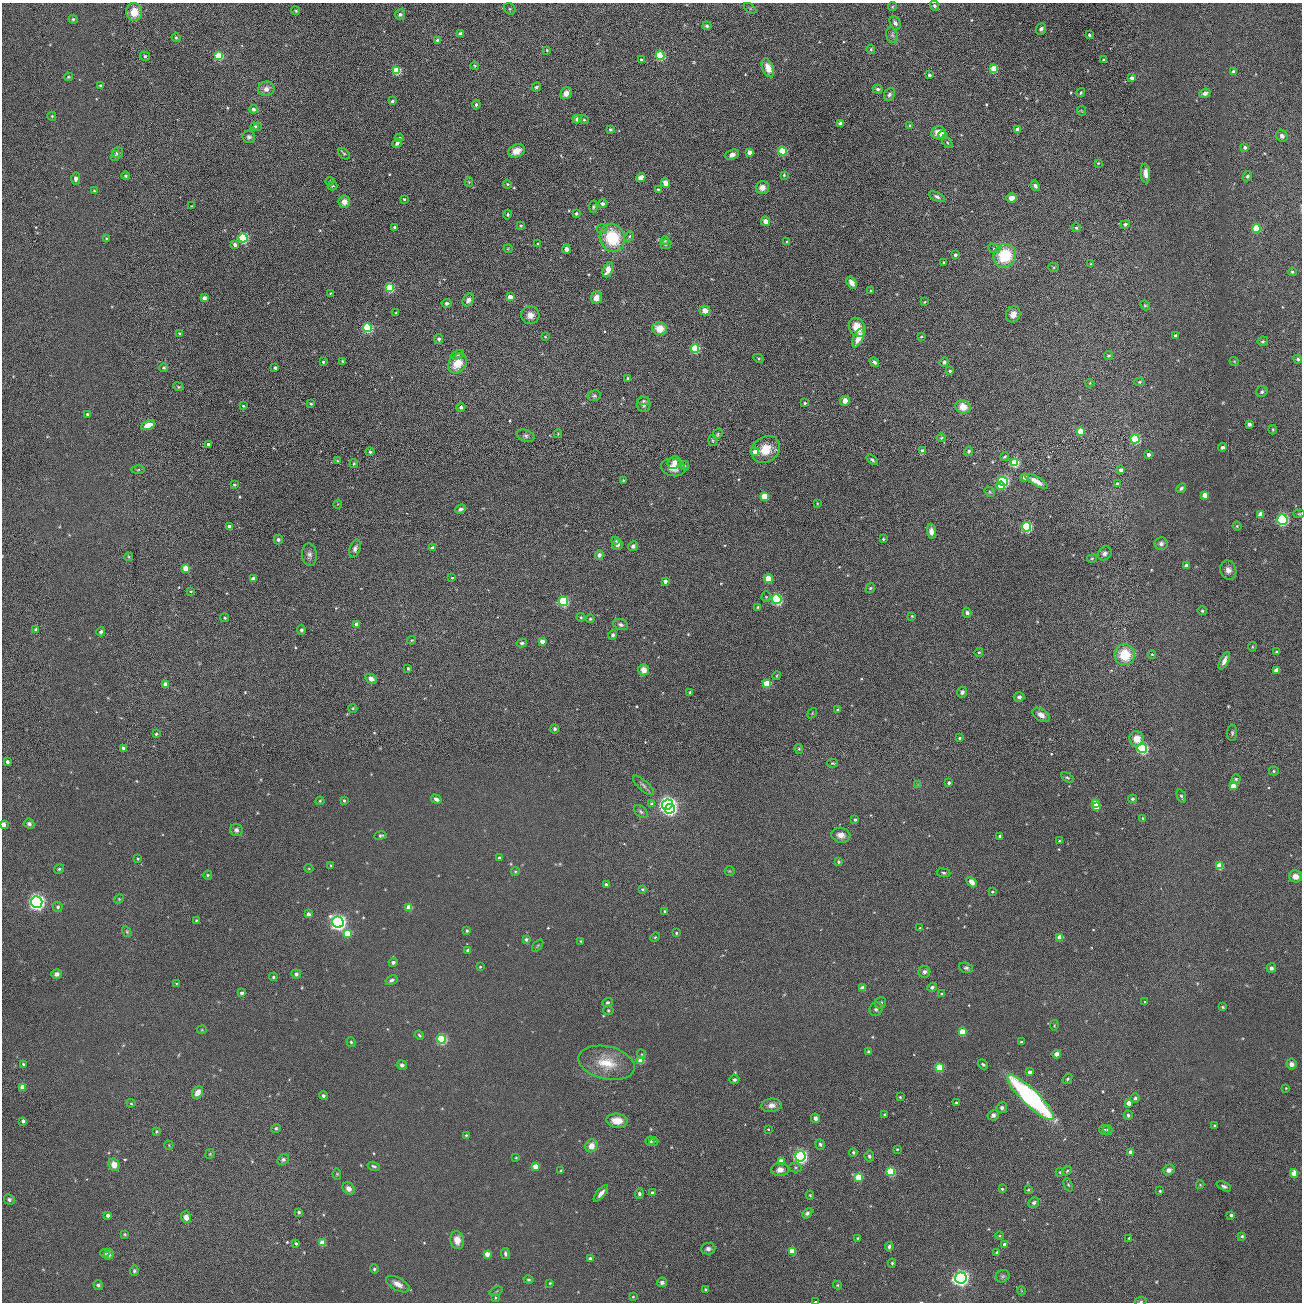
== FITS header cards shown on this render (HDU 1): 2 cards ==
NAXIS1  =                 2600 / length of original image axis
NAXIS2  =                 2600 / length of original image axis

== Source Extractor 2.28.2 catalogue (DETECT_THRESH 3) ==
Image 2600 x 2600 px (HDU 1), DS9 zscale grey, zoomed out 1/2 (1 PNG px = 2 x 2 image px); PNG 1304 x 1304 px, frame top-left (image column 1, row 2599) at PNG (2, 3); each listed source drawn as its Kron ellipse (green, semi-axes under 4 px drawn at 4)
Background 2.26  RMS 47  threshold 141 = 3 sigma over >= 5 px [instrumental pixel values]
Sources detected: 851; of the 851, the 500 brightest by FLUX_AUTO listed and drawn (351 fainter detections omitted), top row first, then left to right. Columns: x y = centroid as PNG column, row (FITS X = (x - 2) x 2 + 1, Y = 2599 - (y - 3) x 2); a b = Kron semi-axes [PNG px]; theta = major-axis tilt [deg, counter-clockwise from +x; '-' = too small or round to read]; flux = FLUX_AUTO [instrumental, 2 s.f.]
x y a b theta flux
934 6 5 4 - 2.4e+04
892 7 5 4 - 1.2e+04
750 8 7 3 -34 1.2e+04
510 9 6 5 - 1.9e+04
296 11 4 3 - 1.3e+04
134 12 9 8 - 1.8e+05
400 14 5 5 - 3.4e+04
73 19 4 4 - 1.8e+04
895 23 7 5 -63 3.6e+04
707 26 4 4 - 2.3e+04
1041 29 6 4 68 3.6e+04
460 34 3 3 - 6.2e+04
892 35 8 5 -73 3.2e+04
1089 35 3 3 - 1.8e+04
176 38 4 4 - 1.4e+04
437 40 4 3 - 2.4e+04
871 49 4 4 - 1.5e+04
547 50 4 3 - 1.4e+04
145 56 5 4 - 2.2e+04
219 56 4 4 - 4.0e+05
660 56 4 4 - 6.6e+05
641 60 3 3 - 1.4e+04
1103 60 3 3 - 1.7e+04
475 66 4 3 - 1.5e+04
768 68 10 5 -70 1.2e+05
994 69 4 4 - 3.1e+05
397 71 4 4 - 4.4e+05
1233 72 4 3 - 3.9e+04
929 75 3 3 - 3.2e+04
68 77 4 3 - 1.4e+04
1132 78 4 3 - 3.8e+04
101 86 3 3 - 2.0e+04
536 87 5 3 - 2.4e+04
266 89 8 7 - 6.8e+04
878 89 5 4 - 2.5e+04
566 93 6 5 - 8.3e+04
1081 93 4 4 - 1.3e+04
1205 93 6 4 21 5.4e+04
889 94 7 5 66 3.5e+04
392 101 3 3 - 3.1e+04
476 105 5 4 - 2.2e+04
253 109 4 4 - 4.3e+04
1081 111 5 4 - 1.3e+04
52 116 4 4 - 1.4e+04
577 119 5 4 - 3.7e+04
584 120 5 4 - 1.6e+04
841 123 3 3 - 6.3e+04
255 126 3 3 - 2.0e+04
258 126 3 3 - 1.0e+04
910 126 4 3 - 1.1e+04
1018 129 3 3 - 7.9e+04
610 130 4 3 - 2.0e+04
938 133 7 6 - 1.3e+05
942 135 4 4 - 1.2e+05
1282 136 6 5 - 4.2e+04
249 137 6 6 - 3.2e+04
399 138 4 4 - 2.4e+04
947 142 6 4 -52 1.7e+04
397 143 5 3 - 3.6e+04
1245 147 4 4 - 3.3e+04
516 151 9 6 26 1.3e+05
782 151 4 4 - 5.3e+05
750 152 3 3 - 7.7e+04
117 153 5 5 - 3.7e+04
344 154 7 4 -42 1.7e+04
732 155 7 5 25 5.1e+04
115 156 5 4 - 1.6e+04
1098 163 4 3 - 1.4e+04
1145 173 10 4 -86 8.3e+04
784 175 4 4 - 1.4e+04
126 176 4 3 - 1.8e+04
1247 176 5 4 - 2.3e+04
641 177 5 3 - 9.0e+04
76 179 6 4 -89 4.5e+04
330 181 4 4 - 1.0e+04
469 182 5 4 - 1.2e+04
665 183 5 4 - 8.0e+04
507 184 4 4 - 1.4e+04
332 186 5 3 - 1.1e+04
1035 186 5 4 - 2.9e+04
762 188 6 6 - 8.0e+04
658 189 3 3 - 1.2e+04
94 191 4 3 - 1.4e+04
937 197 9 4 -26 3.3e+04
1011 198 5 4 - 7.7e+04
404 199 3 3 - 1.3e+04
344 202 6 6 - 8.3e+04
603 204 5 4 - 3.2e+04
192 206 3 2 - 1.1e+04
593 207 6 4 83 1.9e+04
576 213 4 4 - 2.3e+04
508 214 5 4 - 1.9e+04
766 221 5 4 - 6.0e+04
1125 224 4 4 - 2.3e+04
521 226 3 3 - 1.8e+04
395 227 3 2 - 2.1e+04
1076 228 4 4 - 1.8e+04
1256 228 4 4 - 4.1e+05
602 229 5 3 - 1.4e+04
629 236 5 4 - 1.8e+04
243 238 4 4 - 8.9e+05
612 238 14 12 -68 5.8e+05
106 239 3 3 - 2.0e+04
665 241 4 4 - 1.6e+04
787 242 3 3 - 1.9e+04
538 244 3 3 - 2.2e+04
666 244 5 5 - 2.7e+04
235 245 4 3 - 6.0e+04
994 248 6 4 -23 1.8e+04
508 249 4 4 - 1.2e+04
566 249 4 4 - 3.9e+04
955 255 3 3 - 3.8e+04
1005 256 12 11 - 5.3e+05
943 263 3 3 - 1.3e+04
1091 264 4 3 - 1.2e+04
1054 267 5 4 - 1.4e+04
608 270 8 4 69 1.2e+05
1292 272 4 3 - 1.5e+04
851 282 6 4 -54 8.6e+04
390 288 4 4 - 5.4e+05
871 291 4 3 - 1.3e+04
330 293 4 3 - 1.1e+04
510 297 3 3 - 1.2e+05
204 298 3 3 - 5.2e+04
596 298 6 5 - 9.9e+04
468 300 7 5 57 5.0e+04
924 302 4 3 - 1.0e+04
447 303 5 4 - 2.3e+04
1145 305 5 4 - 1.5e+04
705 310 5 5 - 9.3e+04
396 313 3 3 - 1.6e+04
1013 314 8 7 - 9.1e+04
530 315 9 9 - 8.9e+04
857 327 10 7 -60 1.9e+05
368 328 4 4 - 7.8e+05
660 329 7 6 - 1.9e+05
179 333 4 3 - 1.3e+04
1175 335 3 3 - 1.7e+04
545 337 3 3 - 1.0e+04
921 337 4 3 - 1.2e+04
858 338 10 4 65 1.6e+05
439 339 5 4 - 2.6e+04
1263 341 5 5 - 2.1e+04
695 348 4 4 - 5.7e+05
457 355 7 3 23 1.7e+04
1109 356 4 4 - 2.0e+04
758 358 5 3 - 1.3e+04
1298 359 4 4 - 2.1e+04
343 361 3 3 - 1.4e+04
323 362 3 3 - 1.9e+04
874 362 5 3 - 2.9e+04
944 362 5 4 - 2.7e+04
1234 362 5 4 - 1.2e+04
457 363 11 8 54 2.3e+05
164 368 4 4 - 1.7e+04
275 368 4 3 - 1.8e+04
950 371 3 3 - 2.0e+04
628 378 4 3 - 1.7e+04
1139 382 5 4 - 1.4e+04
1090 383 4 4 - 1.1e+04
178 387 5 4 - 1.3e+04
1262 392 6 5 - 2.5e+04
594 396 6 5 - 2.3e+04
644 401 6 3 -1 1.6e+04
845 401 5 4 - 8.4e+04
805 403 3 2 - 1.7e+04
311 404 4 3 - 1.6e+04
644 404 7 7 - 5.6e+04
243 406 4 3 - 1.2e+04
461 407 4 4 - 3.0e+04
963 407 7 6 - 1.6e+05
87 414 4 4 - 1.4e+04
1249 424 4 3 - 3.4e+04
148 425 7 4 23 1.5e+05
1273 430 5 3 - 1.2e+04
1080 431 3 3 - 1.6e+05
718 433 5 5 - 1.6e+04
558 434 4 3 - 1.1e+04
525 436 9 5 -18 3.2e+04
941 438 5 4 - 1.2e+04
1135 439 4 4 - 7.7e+05
713 440 5 4 - 1.5e+04
208 444 3 3 - 2.8e+04
1222 447 4 3 - 3.4e+04
766 450 15 12 36 2.4e+05
922 451 3 3 - 5.3e+04
969 451 5 4 - 2.1e+04
370 452 4 3 - 2.0e+04
755 452 4 4 - 1.0e+05
1148 454 3 3 - 5.1e+04
1004 457 4 3 - 1.6e+04
872 460 6 3 -38 2.3e+04
338 461 4 4 - 1.2e+04
354 463 5 3 - 1.5e+04
674 463 7 6 - 6.7e+04
1015 463 4 4 - 4.6e+05
685 466 4 4 - 1.4e+04
673 467 12 8 -12 1.2e+05
138 470 7 4 0 1.4e+04
1121 470 4 3 - 5.5e+04
1024 477 3 3 - 3.8e+04
623 480 3 3 - 1.0e+04
1003 481 5 4 - 1.2e+06
1036 481 13 4 -30 9.4e+04
1117 484 4 4 - 4.4e+04
234 485 4 3 - 1.4e+04
1001 486 4 3 - 2.1e+05
1181 488 5 3 - 2.7e+04
990 492 6 4 -53 1.5e+04
1205 495 4 4 - 1.2e+05
764 496 4 4 - 2.5e+05
817 503 4 4 - 1.1e+04
338 504 4 4 - 1.0e+04
460 509 5 4 - 3.7e+04
1261 514 4 4 - 1.2e+05
1299 514 6 4 3 1.3e+04
1282 519 5 5 - 1.3e+06
1237 526 4 4 - 1.2e+04
229 527 3 3 - 7.1e+04
1027 527 5 4 - 8.7e+05
931 531 7 4 -86 6.8e+04
278 539 5 4 - 2.8e+04
883 539 3 3 - 1.2e+04
616 541 4 3 - 1.1e+04
1161 544 6 6 - 4.0e+04
617 545 5 5 - 4.3e+04
633 546 5 4 - 3.3e+04
355 548 9 5 71 4.6e+04
432 548 4 3 - 4.2e+04
1105 553 7 6 - 4.2e+04
309 555 11 7 -86 5.0e+04
599 555 5 4 - 3.7e+04
129 557 4 4 - 1.2e+04
1092 558 5 4 - 1.1e+04
1186 565 4 3 - 4.0e+04
186 568 4 3 - 2.0e+05
1228 570 10 8 -72 6.4e+04
452 578 4 3 - 1.2e+04
253 579 3 3 - 6.4e+04
768 579 4 4 - 2.4e+05
665 581 3 3 - 5.4e+04
870 588 5 4 - 1.7e+04
191 591 4 3 - 1.3e+04
766 597 5 4 - 1.4e+04
777 599 5 4 - 1.0e+06
563 601 4 4 - 9.4e+05
758 607 4 3 - 1.4e+04
1202 611 5 4 - 1.5e+04
967 613 5 4 - 2.9e+04
912 616 4 3 - 1.3e+04
581 617 4 3 - 1.2e+04
225 618 4 4 - 1.6e+04
590 619 4 3 - 1.5e+04
357 624 4 3 - 6.2e+04
621 624 7 5 -19 3.7e+04
36 630 4 4 - 3.7e+04
301 630 4 4 - 2.3e+04
101 632 4 4 - 2.8e+04
613 635 4 4 - 2.9e+04
412 640 4 3 - 1.0e+04
542 641 3 3 - 7.9e+04
522 643 5 4 - 2.4e+04
1252 647 5 3 - 1.1e+04
979 652 4 4 - 1.3e+04
1277 652 4 3 - 2.2e+04
1152 654 4 4 - 1.2e+04
1125 655 10 10 - 3.4e+05
1224 661 9 4 63 6.6e+04
408 668 3 3 - 1.6e+04
644 670 6 5 - 1.1e+05
1276 670 4 4 - 7.6e+04
777 676 4 3 - 1.1e+04
371 679 6 4 -30 6.3e+04
165 684 3 3 - 8.3e+04
767 684 4 4 - 3.1e+05
690 692 4 4 - 1.1e+04
962 692 5 4 - 3.1e+04
1019 697 5 5 - 3.1e+04
353 708 4 4 - 1.4e+04
837 710 3 3 - 2.0e+04
812 713 5 3 - 1.2e+04
1041 715 9 6 -34 8.1e+04
555 729 4 4 - 2.3e+04
1232 733 8 5 87 2.5e+04
156 734 4 3 - 1.9e+04
960 738 4 3 - 1.7e+04
1137 739 8 7 - 1.3e+05
123 748 4 4 - 2.3e+04
1142 748 5 5 - 1.1e+06
799 749 5 4 - 1.4e+04
7 762 3 3 - 3.2e+04
833 763 5 3 - 1.3e+04
1274 771 5 4 - 1.6e+04
1067 777 7 4 -29 1.8e+04
1236 779 4 4 - 1.8e+04
949 783 3 3 - 2.4e+04
918 784 4 4 - 1.2e+04
643 785 13 5 -43 3.5e+04
1233 786 4 4 - 1.1e+05
1181 796 7 4 -68 1.9e+04
436 799 5 4 - 4.6e+04
1133 799 4 4 - 2.0e+04
344 800 3 3 - 1.6e+04
320 801 4 4 - 1.6e+04
1095 803 4 3 - 1.9e+05
652 804 4 3 - 3.7e+04
667 805 6 5 - 3.7e+06
1096 807 4 3 - 1.3e+05
670 809 5 4 - 1.5e+06
641 812 8 5 -44 2.7e+04
1143 818 4 3 - 1.2e+04
855 820 3 3 - 1.7e+04
29 824 5 4 - 3.3e+04
3 825 4 3 - 8.1e+04
236 830 6 6 - 4.6e+04
841 835 9 7 -12 7.8e+04
380 836 6 3 9 2.3e+04
1000 836 3 3 - 4.2e+04
1059 841 3 3 - 1.4e+04
499 858 3 3 - 2.6e+04
138 859 4 3 - 1.1e+04
838 862 4 3 - 2.0e+04
331 865 4 3 - 1.2e+04
1220 866 4 4 - 2.3e+05
309 868 4 3 - 1.0e+04
59 869 5 4 - 1.8e+04
515 871 4 4 - 1.3e+04
729 871 5 5 - 1.3e+04
943 873 7 4 -7 2.1e+04
208 875 4 4 - 1.6e+04
1295 876 6 6 - 9.5e+04
972 882 6 4 -47 8.2e+04
606 884 3 3 - 2.7e+04
642 889 4 3 - 1.3e+04
992 892 3 3 - 1.7e+04
119 899 5 4 - 1.3e+04
37 902 6 5 - 3.5e+06
58 907 5 5 - 2.6e+04
409 908 3 3 - 1.8e+05
665 911 3 3 - 1.2e+04
308 914 4 3 - 5.1e+04
196 920 3 3 - 1.1e+04
338 922 6 5 - 3.6e+06
920 928 3 3 - 1.4e+04
467 931 4 4 - 1.6e+04
127 932 6 3 -59 1.4e+04
347 933 4 4 - 2.1e+05
676 933 3 2 - 1.5e+04
655 937 5 4 - 1.3e+04
1060 937 3 3 - 1.4e+05
526 939 3 3 - 2.5e+04
581 941 3 3 - 1.0e+04
538 946 7 3 48 1.3e+04
468 950 3 3 - 3.3e+04
393 962 4 4 - 3.3e+04
480 967 3 3 - 1.2e+04
966 968 7 5 -17 2.6e+04
1271 968 5 4 - 3.6e+04
924 972 6 6 - 3.8e+04
57 974 5 4 - 4.9e+04
296 974 5 4 - 2.6e+04
273 977 4 3 - 1.6e+04
391 980 6 4 30 3.0e+04
176 983 4 4 - 1.0e+04
932 987 5 4 - 2.3e+04
863 988 3 3 - 9.9e+04
242 993 4 4 - 3.8e+04
942 994 4 3 - 2.1e+04
1145 1002 3 3 - 1.0e+04
607 1003 5 4 - 2.0e+04
881 1003 6 5 - 2.9e+04
1222 1007 4 3 - 1.5e+04
876 1009 7 6 - 3.2e+04
608 1010 5 4 - 1.9e+04
1054 1025 5 3 - 1.1e+04
202 1030 5 3 - 1.0e+04
962 1032 4 3 - 2.5e+05
419 1035 5 3 - 1.5e+04
441 1039 4 4 - 8.6e+05
351 1042 5 3 - 1.6e+04
1021 1042 3 3 - 1.8e+04
869 1051 3 3 - 2.4e+04
642 1054 5 4 - 1.2e+04
1057 1054 4 4 - 6.3e+04
641 1061 3 3 - 2.0e+05
607 1063 29 16 -13 3.4e+05
23 1064 3 3 - 1.5e+04
983 1064 5 4 - 1.7e+04
1291 1064 5 5 - 5.4e+04
402 1065 5 4 - 3.4e+04
939 1067 4 4 - 4.4e+05
1030 1072 4 3 - 4.0e+04
1067 1079 5 3 - 1.5e+04
734 1080 5 4 - 2.5e+04
22 1087 4 4 - 8.8e+04
1286 1088 4 4 - 1.1e+04
197 1092 7 5 58 1.0e+05
323 1096 4 4 - 2.6e+04
900 1097 4 3 - 1.2e+04
1031 1097 31 8 -44 2.6e+06
1135 1098 5 4 - 2.2e+04
131 1103 4 3 - 1.0e+04
956 1103 3 3 - 2.2e+04
1129 1103 3 3 - 8.1e+04
771 1105 10 6 7 7.0e+04
1002 1108 5 5 - 3.0e+04
884 1115 3 3 - 1.2e+04
993 1115 6 5 - 3.2e+04
1128 1115 4 4 - 2.3e+04
816 1118 5 4 - 4.9e+04
23 1121 3 3 - 3.1e+04
617 1121 11 7 -6 1.6e+05
1214 1126 4 3 - 1.4e+04
276 1128 5 4 - 2.0e+04
768 1129 3 3 - 1.2e+04
1104 1130 6 4 -7 1.8e+04
1108 1130 5 4 - 1.7e+04
156 1131 3 3 - 1.8e+04
466 1135 4 3 - 1.3e+04
650 1141 5 4 - 2.5e+04
654 1142 5 4 - 1.7e+04
820 1144 5 4 - 2.5e+04
169 1145 5 3 - 1.1e+04
591 1146 7 6 - 9.8e+04
897 1149 3 3 - 1.6e+04
853 1152 4 3 - 1.7e+04
1130 1152 3 3 - 6.8e+04
210 1154 5 4 - 1.2e+04
800 1156 5 5 - 2.0e+06
869 1156 5 4 - 2.6e+04
516 1158 4 3 - 1.1e+04
283 1160 6 5 - 2.7e+04
781 1161 3 3 - 1.6e+05
114 1165 6 5 - 1.1e+05
374 1166 6 3 -16 2.2e+04
535 1166 3 3 - 1.3e+05
795 1167 6 5 - 2.0e+04
780 1170 9 6 4 7.3e+04
1169 1170 6 5 - 5.3e+04
561 1171 4 3 - 1.5e+04
1067 1171 5 3 - 1.4e+04
891 1172 4 4 - 5.2e+05
1060 1172 4 3 - 1.0e+04
1294 1173 4 3 - 1.7e+05
337 1174 6 4 -86 1.4e+04
859 1177 4 4 - 3.9e+05
1068 1185 7 3 -68 1.3e+04
1200 1185 4 3 - 1.1e+04
1224 1186 8 4 -25 2.8e+04
349 1188 7 5 -42 6.5e+04
1002 1189 3 3 - 1.8e+04
1028 1190 3 3 - 1.5e+04
1160 1191 3 2 - 1.3e+04
601 1193 10 4 50 6.5e+04
639 1193 5 4 - 2.9e+04
652 1193 3 3 - 3.8e+04
810 1195 4 3 - 1.2e+04
9 1199 5 5 - 3.1e+04
1034 1203 6 5 - 3.1e+04
299 1212 4 3 - 1.8e+04
807 1213 6 4 46 3.0e+04
108 1215 3 3 - 3.6e+04
1231 1215 3 3 - 2.7e+04
186 1217 6 5 - 7.0e+04
125 1234 4 4 - 1.3e+04
1000 1236 4 3 - 1.1e+04
1242 1236 3 3 - 1.9e+04
858 1238 3 3 - 1.3e+04
1129 1238 3 2 - 1.4e+04
457 1240 9 6 -81 1.0e+05
296 1243 4 3 - 2.1e+04
322 1243 3 3 - 2.0e+05
1004 1245 3 3 - 4.9e+04
889 1247 5 3 - 2.5e+04
708 1249 7 6 - 3.9e+04
792 1251 3 3 - 2.7e+05
997 1252 4 3 - 2.6e+04
105 1253 4 4 - 1.4e+04
109 1254 5 5 - 5.5e+04
487 1254 4 3 - 1.1e+05
505 1254 5 3 - 2.6e+04
590 1259 3 3 - 5.0e+04
892 1263 4 4 - 1.6e+04
374 1269 4 4 - 1.9e+04
134 1271 5 4 - 1.9e+04
1003 1276 7 6 - 2.5e+04
961 1278 6 5 - 3.5e+06
528 1280 5 3 - 1.6e+04
662 1282 5 4 - 3.5e+04
550 1283 4 3 - 1.2e+04
398 1284 13 6 -29 8.4e+04
98 1285 5 4 - 2.1e+04
837 1285 4 3 - 1.0e+04
705 1289 4 3 - 1.3e+04
496 1291 7 3 21 1.1e+04
1021 1291 5 4 - 1.1e+04
633 1297 3 3 - 1.3e+04
495 1298 4 3 - 1.2e+04
1141 1301 6 4 8 1.5e+04
815 1302 2 2 - 1.1e+04
At the frame edge (FLAGS 8, measured only in part): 3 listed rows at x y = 3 825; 1141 1301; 815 1302
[351 fainter detections neither listed nor drawn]